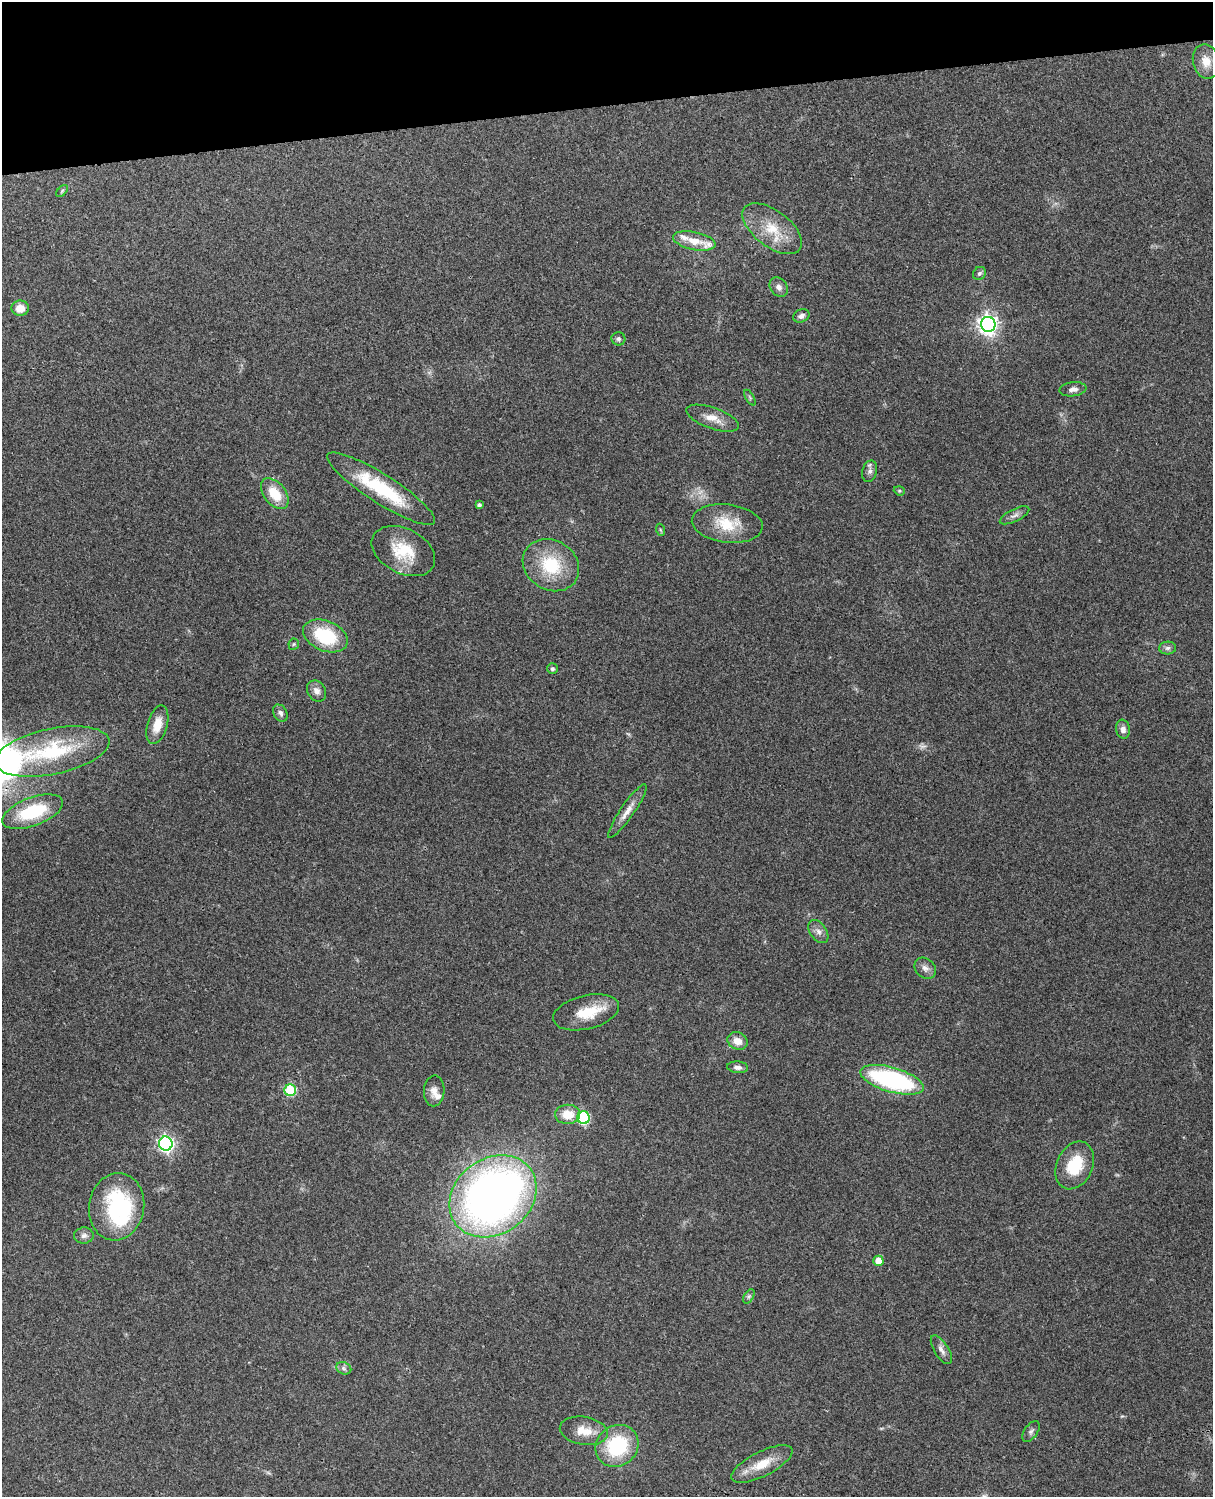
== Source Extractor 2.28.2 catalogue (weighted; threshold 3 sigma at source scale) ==
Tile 3 of 4 x 3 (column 3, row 1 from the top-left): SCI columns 2544-3754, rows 3155-4649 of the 5087 x 4927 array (HDU 1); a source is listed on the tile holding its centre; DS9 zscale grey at full resolution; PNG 1215 x 1499 px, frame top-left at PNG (2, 2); each listed source drawn as its Kron ellipse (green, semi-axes under 4 px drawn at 4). Shown black and unused: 7% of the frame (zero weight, under 3 of 4 exposures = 6% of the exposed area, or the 3 px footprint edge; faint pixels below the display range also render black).
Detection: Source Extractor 2.28.2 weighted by HDU 2 'WHT'; one run over the whole footprint, this tile lists its part. Background 0.233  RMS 0.0086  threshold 0.0387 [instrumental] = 3 sigma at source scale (4.5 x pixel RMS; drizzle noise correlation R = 1.50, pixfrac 1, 0.05/0.05 arcsec/px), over >= 5 px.
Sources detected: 63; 1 too faint to see at this stretch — neither listed nor drawn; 5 inside a brighter listed object's ellipse — not listed separately; the other 57 listed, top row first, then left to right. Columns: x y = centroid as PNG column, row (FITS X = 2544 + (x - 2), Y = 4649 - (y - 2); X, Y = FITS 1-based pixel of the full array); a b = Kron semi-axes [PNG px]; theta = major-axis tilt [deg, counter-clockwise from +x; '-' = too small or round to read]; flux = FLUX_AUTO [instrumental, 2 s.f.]
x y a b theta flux
1206 61 17 13 -78 11
62 191 7 4 46 1.3
772 229 35 18 -37 27
694 241 21 9 -11 13
979 273 7 6 - 2
779 287 10 8 -53 4
20 308 8 7 - 10
801 316 8 6 24 3
988 324 7 7 - 470
618 339 7 6 - 2
1073 389 13 7 6 4.2
750 397 9 4 -59 1.4
713 418 27 10 -20 11
870 471 11 7 75 3.3
381 489 63 14 -33 59
899 491 6 4 -19 1
275 494 18 11 -52 20
479 505 4 4 - 2.5
1014 515 16 6 26 3.8
727 524 35 19 -7 28
661 530 6 4 -70 1
403 551 34 22 -27 32
551 565 29 24 -32 44
325 636 23 15 -23 48
294 644 6 5 - 1.4
1168 648 8 6 3 2.6
552 669 5 5 - 2
317 691 11 9 -57 5.3
280 713 9 6 -60 3.1
157 725 20 10 74 13
1123 729 9 7 -81 4.3
52 752 58 23 12 77
627 811 32 7 55 9
33 812 32 14 20 48
818 932 13 8 -54 4.7
925 968 12 9 -43 4.7
586 1012 34 17 13 24
737 1041 10 8 -27 8
738 1067 10 6 -4 3.9
892 1080 33 12 -16 130
290 1090 6 6 - 55
434 1091 15 10 88 7
568 1114 12 9 1 16
583 1118 6 6 - 89
166 1144 7 6 - 240
1075 1165 25 18 65 32
493 1196 46 37 37 560
117 1207 34 27 80 88
84 1236 10 8 6 3.4
878 1261 5 5 - 17
749 1296 8 4 58 1.9
941 1350 16 7 -58 4.6
344 1368 8 6 -23 2.5
584 1431 24 14 -10 15
1031 1431 12 6 56 2.9
617 1446 22 20 39 63
762 1464 33 12 27 20